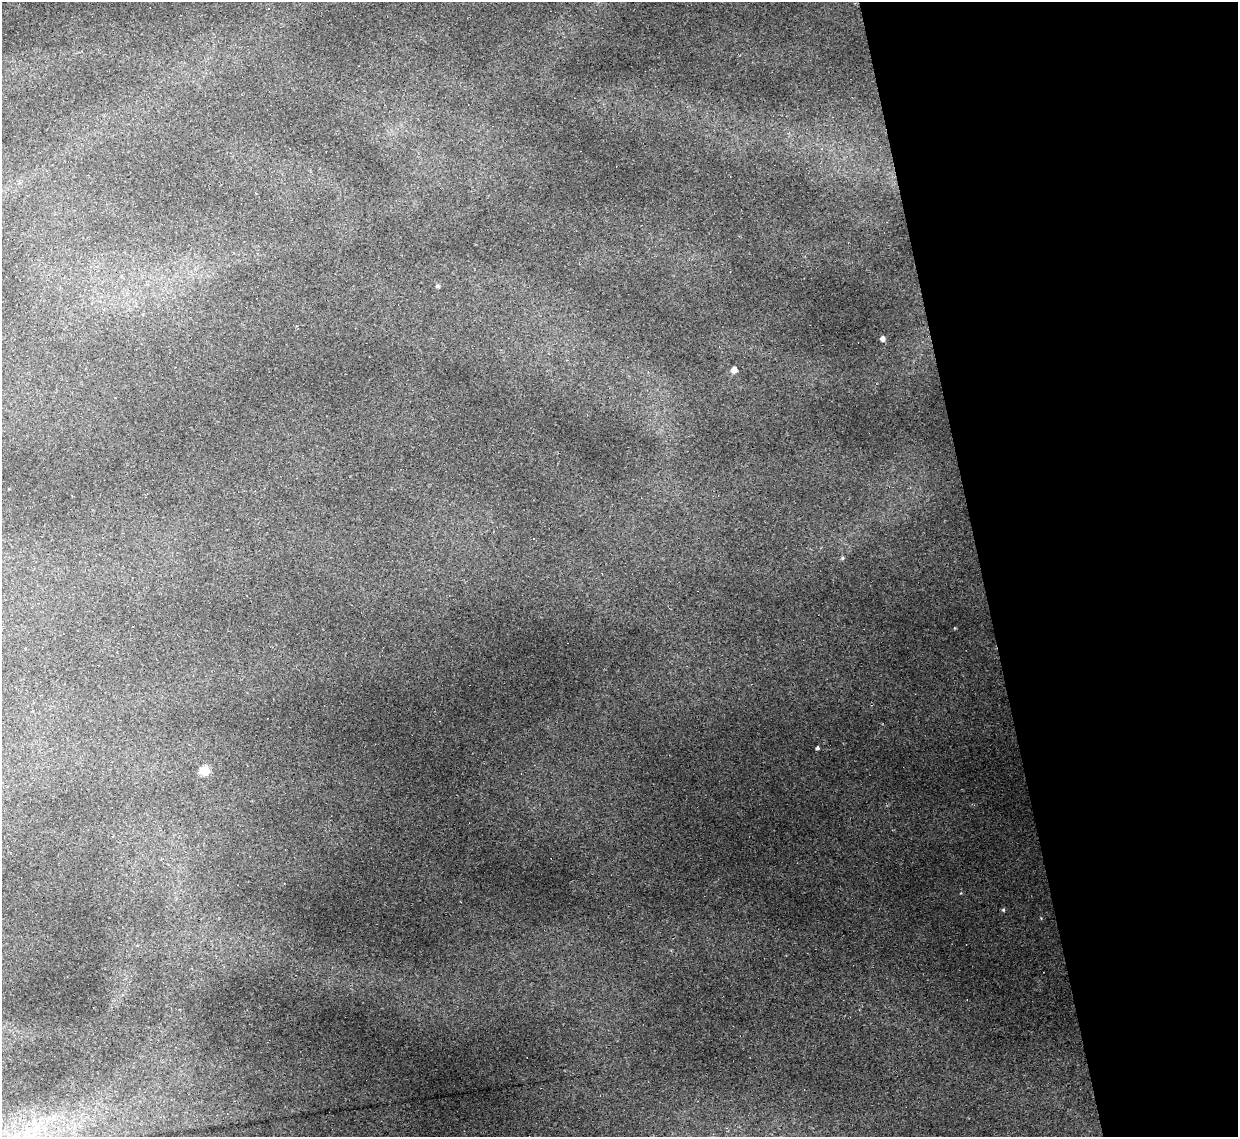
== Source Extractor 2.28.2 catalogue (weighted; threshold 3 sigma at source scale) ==
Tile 12 of 4 x 4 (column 4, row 3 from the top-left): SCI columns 3709-4944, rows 1386-2520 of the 4944 x 4925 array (HDU 1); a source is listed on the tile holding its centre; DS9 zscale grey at full resolution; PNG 1240 x 1139 px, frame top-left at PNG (2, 2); no overlay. Shown black and unused: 21% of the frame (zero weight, under 2 of 3 exposures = <1% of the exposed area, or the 3 px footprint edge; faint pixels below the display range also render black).
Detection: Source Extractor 2.28.2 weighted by HDU 2 'WHT'; one run over the whole footprint, this tile lists its part. Background 0.161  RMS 0.0089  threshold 0.0399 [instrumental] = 3 sigma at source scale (4.5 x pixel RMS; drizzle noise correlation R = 1.50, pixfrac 1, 0.05/0.05 arcsec/px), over >= 5 px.
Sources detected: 9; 1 cosmic-ray / hot-pixel residue — not listed; the other 8 listed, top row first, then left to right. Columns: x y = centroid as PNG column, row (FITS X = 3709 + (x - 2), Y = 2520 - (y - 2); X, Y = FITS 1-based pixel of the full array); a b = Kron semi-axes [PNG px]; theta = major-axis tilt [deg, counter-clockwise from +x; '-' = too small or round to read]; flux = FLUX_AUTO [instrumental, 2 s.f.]
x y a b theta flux
438 286 5 4 - 1.7
882 338 5 5 - 3.5
734 370 5 5 - 7.8
842 558 5 4 - 1.3
817 748 3 3 - 1.6
205 771 5 5 - 42
1003 910 5 4 - 1.1
36 1128 7 5 0 3.4